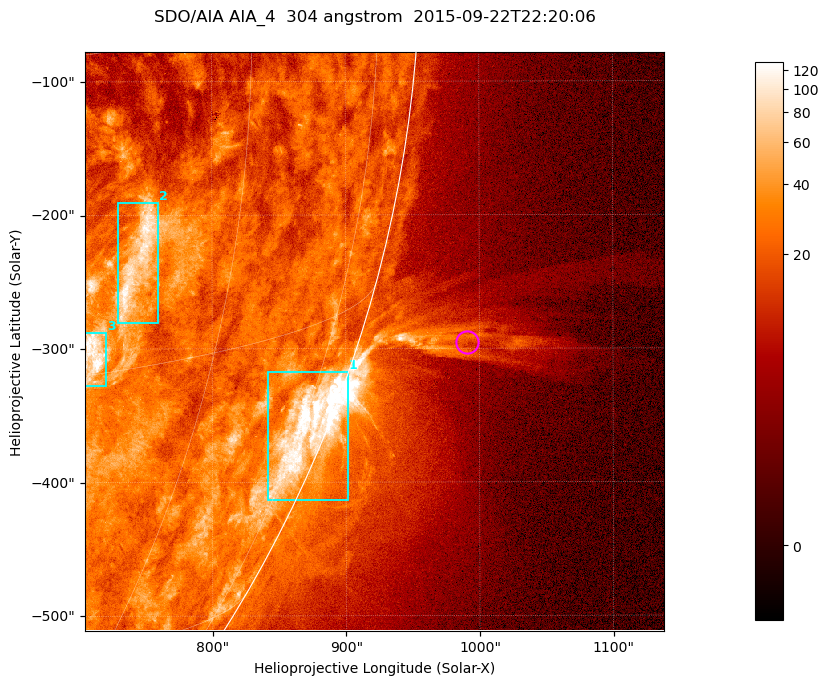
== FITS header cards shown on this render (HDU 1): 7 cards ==
TELESCOP= 'SDO/AIA '           / For AIA: SDO/AIA
INSTRUME= 'AIA_4   '           / For AIA: AIA_ATA1, AIA_ATA2, AIA_ATA3 or AIA_AT
WAVELNTH=                  304 / [angstrom] Wavelength
WAVEUNIT= 'angstrom'           / Wavelength unit: angstrom
DATE-OBS= '2015-09-22T22:20:06.139' / [ISO] Date when observation started; ISO 8
CTYPE1  = 'HPLN-TAN'           / CTYPE1; Typically HPLN
CTYPE2  = 'HPLT-TAN'           / CTYPE2; Typically HPLT

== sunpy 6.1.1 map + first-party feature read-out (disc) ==
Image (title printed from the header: SDO/AIA AIA_4  304 angstrom  2015-09-22T22:20:06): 722 x 722 px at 0.6 arcsec/px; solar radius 956 arcsec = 1593 px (partial field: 2.9% of the solar disc is inside the frame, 45% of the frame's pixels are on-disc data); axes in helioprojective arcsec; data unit not stated in the header (colour bar unlabelled)
Orientation: roll -0.132 deg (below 1 deg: not rotated)
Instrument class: DISC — disc imager (sunpy class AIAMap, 304 A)
Bright regions (active regions / flare kernels): reference = the on-disc median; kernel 7 px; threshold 5 sigma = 46.6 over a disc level ~23.2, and >= 1.15x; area >= 521 px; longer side >= 9 px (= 5.4 arcsec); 3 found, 3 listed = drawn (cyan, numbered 1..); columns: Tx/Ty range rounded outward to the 2 arcsec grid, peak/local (2 s.f.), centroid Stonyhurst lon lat
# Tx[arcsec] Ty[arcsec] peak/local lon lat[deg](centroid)
1 840..902 -414..-316 8.4 +77 -21
2 730..760 -280..-190 5 +52 -10
3 704..722 -328..-288 5.7 +50 -14
Off-limb structures (1.02-1.3 R_sun): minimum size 260 px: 7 found; the strongest spans PA ~250..255 deg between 1.02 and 1.19 R_sun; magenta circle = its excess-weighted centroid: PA ~255 deg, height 1.08 R_sun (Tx ~990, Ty ~-296 arcsec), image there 2.7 x the reference